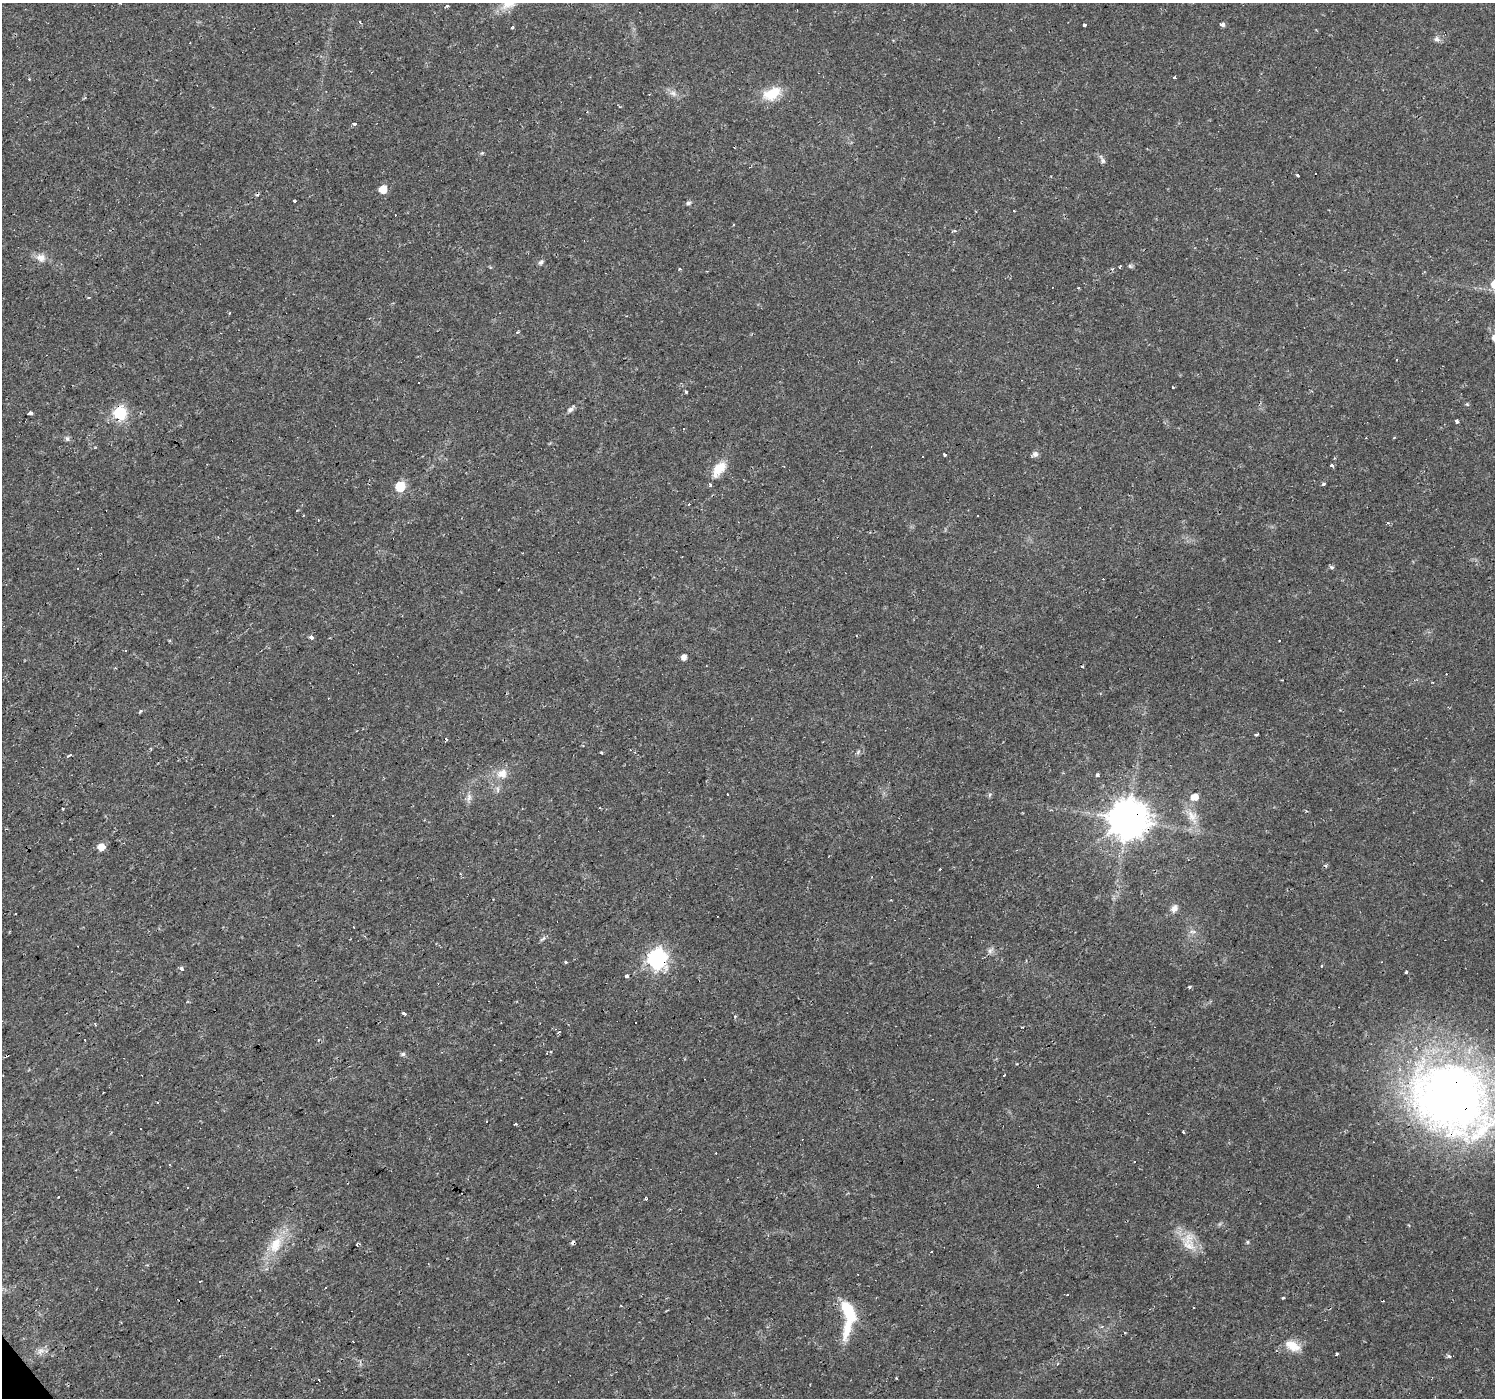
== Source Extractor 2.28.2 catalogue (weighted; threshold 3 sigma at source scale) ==
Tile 7 of 4 x 4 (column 3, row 2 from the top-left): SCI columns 2985-4477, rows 2925-4320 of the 5970 x 5910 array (HDU 1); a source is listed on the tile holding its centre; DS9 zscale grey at full resolution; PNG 1497 x 1400 px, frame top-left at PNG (2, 3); no overlay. Shown black and unused: <1% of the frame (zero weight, under 2 of 3 exposures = <1% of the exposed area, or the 3 px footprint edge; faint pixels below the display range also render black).
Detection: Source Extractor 2.28.2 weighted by HDU 2 'WHT'; one run over the whole footprint, this tile lists its part. Background 0.0195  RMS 0.0024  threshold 0.0108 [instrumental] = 3 sigma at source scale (4.5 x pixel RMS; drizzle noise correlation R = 1.50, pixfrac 1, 0.0396/0.0396 arcsec/px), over >= 5 px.
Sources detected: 144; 44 cosmic-ray / hot-pixel residue — not listed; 2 inside a brighter listed object's ellipse — not listed separately; the other 98 listed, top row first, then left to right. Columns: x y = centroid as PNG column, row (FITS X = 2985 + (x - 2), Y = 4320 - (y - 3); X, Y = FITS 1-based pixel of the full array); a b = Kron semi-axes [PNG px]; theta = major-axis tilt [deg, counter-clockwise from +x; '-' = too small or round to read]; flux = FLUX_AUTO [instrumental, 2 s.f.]
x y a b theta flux
510 3 33 10 31 4.5
447 5 3 3 - 1.8
360 22 5 2 - 0.26
1084 25 3 3 - 0.86
1223 25 5 4 - 0.75
512 28 4 3 - 0.54
1437 39 8 7 - 0.81
1174 77 3 3 - 1.7
673 93 10 7 -29 1.2
772 94 25 15 28 5.5
354 124 4 3 - 1.3
482 153 5 4 - 0.29
1102 160 8 5 -68 0.65
1315 173 3 3 - 2.2
1298 174 3 3 - 5.6
383 189 6 5 - 5.3
295 201 3 3 - 3
688 203 7 5 11 0.52
733 225 3 3 - 0.59
41 258 12 11 - 1.9
541 262 8 5 50 0.57
1120 267 4 2 - 0.27
680 269 3 3 - 1.2
1079 288 3 2 - 0.5
1172 387 3 3 - 0.45
686 392 3 3 - 0.43
1467 404 5 4 - 0.27
570 409 9 6 32 0.76
30 413 4 3 - 2.5
120 413 6 6 - 34
1457 421 4 3 - 2.3
684 429 3 3 - 0.54
1394 437 3 2 - 0.26
67 439 7 6 - 0.64
1035 454 8 8 - 0.75
944 455 3 3 - 0.4
1332 466 3 3 - 1.4
719 469 22 11 51 4.4
1323 484 4 3 - 0.47
400 486 6 6 - 11
689 504 3 2 - 0.47
1332 567 7 3 -8 0.37
78 568 3 2 - 0.25
311 637 4 3 - 4.5
1279 640 3 3 - 0.53
126 650 3 3 - 0.54
684 657 5 5 - 1.4
1282 680 2 2 - 0.16
140 711 5 4 - 0.33
1256 735 4 3 - 0.8
858 752 7 4 47 0.47
70 755 5 2 - 0.73
502 773 13 11 26 2.7
1097 775 4 3 - 0.63
498 789 9 4 -90 0.63
990 794 6 4 19 0.35
469 797 12 6 88 1.1
1194 797 6 5 - 2.8
63 809 3 2 - 0.23
333 815 3 3 - 1
1192 816 17 13 -63 3.3
1128 819 11 11 - 700
101 847 6 5 - 3
1174 908 10 8 56 1.3
1193 932 11 4 -5 0.68
543 939 11 2 35 0.47
990 950 10 6 52 0.83
657 959 8 7 - 100
566 962 3 3 - 0.54
1322 966 3 3 - 0.33
181 969 4 4 - 0.67
1406 972 3 3 - 0.39
627 976 4 3 - 1.7
1190 987 4 3 - 0.37
404 1013 4 3 - 1.4
1022 1027 3 2 - 0.32
559 1032 5 2 - 0.32
403 1054 6 5 - 0.52
1004 1075 3 2 - 0.51
1452 1098 86 69 -38 180
516 1124 4 3 - 0.26
1183 1132 3 2 - 0.35
170 1164 3 3 - 0.3
646 1199 3 3 - 0.35
573 1242 4 3 - 0.78
1247 1242 5 4 - 0.31
1188 1243 29 14 -82 4.9
275 1245 26 15 67 6.7
1067 1295 3 3 - 0.75
1283 1298 3 3 - 0.22
1194 1308 3 3 - 0.48
848 1311 28 12 -63 8.6
1101 1327 5 3 - 0.28
1293 1346 21 11 -28 3.5
40 1351 10 7 31 1.2
1336 1354 3 3 - 0.48
1449 1356 5 4 - 0.49
896 1378 3 2 - 0.21
Overlapping masked pixels (flux is a lower limit): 5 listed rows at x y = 120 413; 1128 819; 657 959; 1452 1098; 573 1242
Isophote crosses this tile's border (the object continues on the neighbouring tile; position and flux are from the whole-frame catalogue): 2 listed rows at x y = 510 3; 1452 1098
Unlisted compact peaks at least as high as the median listed source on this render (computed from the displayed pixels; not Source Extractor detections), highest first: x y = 1130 266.